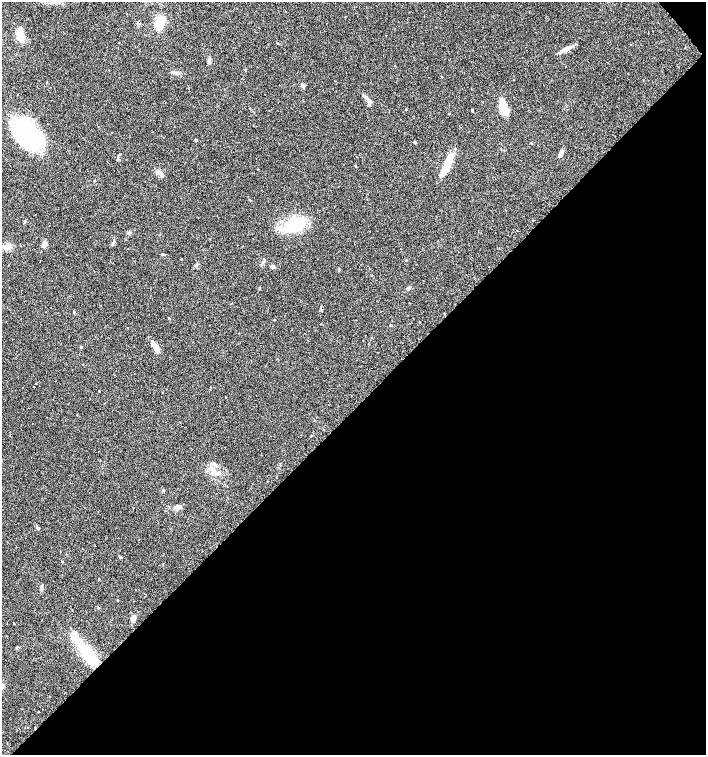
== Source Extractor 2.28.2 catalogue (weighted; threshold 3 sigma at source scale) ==
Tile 12 of 4 x 4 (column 4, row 3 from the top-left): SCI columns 4396-5803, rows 1535-3039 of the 6042 x 6072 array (HDU 1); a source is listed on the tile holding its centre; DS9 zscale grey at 2 x 2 block average (1 PNG px = mean of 2 x 2 image px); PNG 708 x 757 px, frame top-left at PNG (2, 2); no overlay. Shown black and unused: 46% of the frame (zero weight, under 2 of 3 exposures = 2% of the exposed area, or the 3 px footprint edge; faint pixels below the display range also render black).
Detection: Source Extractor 2.28.2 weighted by HDU 2 'WHT'; one run over the whole footprint, this tile lists its part. Background 0.0654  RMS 0.0089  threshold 0.0403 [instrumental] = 3 sigma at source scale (4.5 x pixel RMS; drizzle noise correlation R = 1.50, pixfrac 1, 0.0396/0.0396 arcsec/px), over >= 5 px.
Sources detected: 56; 5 inside a brighter object's white glare — not listed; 3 inside a brighter listed object's ellipse — not listed separately; the other 48 listed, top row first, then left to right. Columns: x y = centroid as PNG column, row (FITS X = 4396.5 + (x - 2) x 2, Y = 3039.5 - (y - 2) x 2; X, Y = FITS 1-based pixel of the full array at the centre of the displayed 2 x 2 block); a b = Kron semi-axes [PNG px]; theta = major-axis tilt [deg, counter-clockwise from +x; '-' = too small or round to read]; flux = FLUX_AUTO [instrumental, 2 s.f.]
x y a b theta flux
57 2 5 3 - 3.5
159 23 11 7 90 50
20 36 12 6 -79 30
278 43 2 2 - 1.2
566 49 14 4 21 13
209 60 5 4 - 3.9
47 83 2 2 - 0.98
303 86 6 3 -17 2.6
364 96 4 3 - 2.6
369 103 5 3 - 3.7
503 108 16 7 -67 43
406 109 2 2 - 1.4
449 114 2 2 - 1.5
25 132 35 22 -63 180
196 140 3 2 - 2.9
414 142 4 3 - 1.8
531 143 2 2 - 1.3
560 155 8 4 54 5.3
355 165 3 2 - 1.4
446 167 17 9 76 30
159 172 9 4 -27 7
294 226 28 12 30 91
113 243 9 2 58 3.1
44 244 7 5 79 9.2
7 246 11 5 25 13
406 260 3 2 - 1.2
272 266 6 4 -14 4.2
339 270 4 2 - 1.4
372 275 3 2 - 1.4
408 288 5 3 - 4
74 312 3 2 - 1.6
169 318 2 2 - 1.4
274 320 2 2 - 1.1
390 325 2 2 - 3
155 346 14 4 -54 20
81 347 3 3 - 1.8
99 391 2 2 - 1.2
162 393 2 2 - 0.85
311 436 2 2 - 3.7
218 473 4 4 - 4.7
177 507 8 5 13 7.9
121 557 4 3 - 1.9
62 562 3 2 - 1.3
41 588 7 2 -81 3.4
118 600 2 2 - 1.6
133 618 6 5 - 5.5
13 623 2 2 - 0.99
87 653 34 11 -50 76
Isophote crosses this tile's border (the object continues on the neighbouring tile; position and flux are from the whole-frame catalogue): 1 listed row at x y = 57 2
Diffuse or blended objects may show on this block-average render without a row.